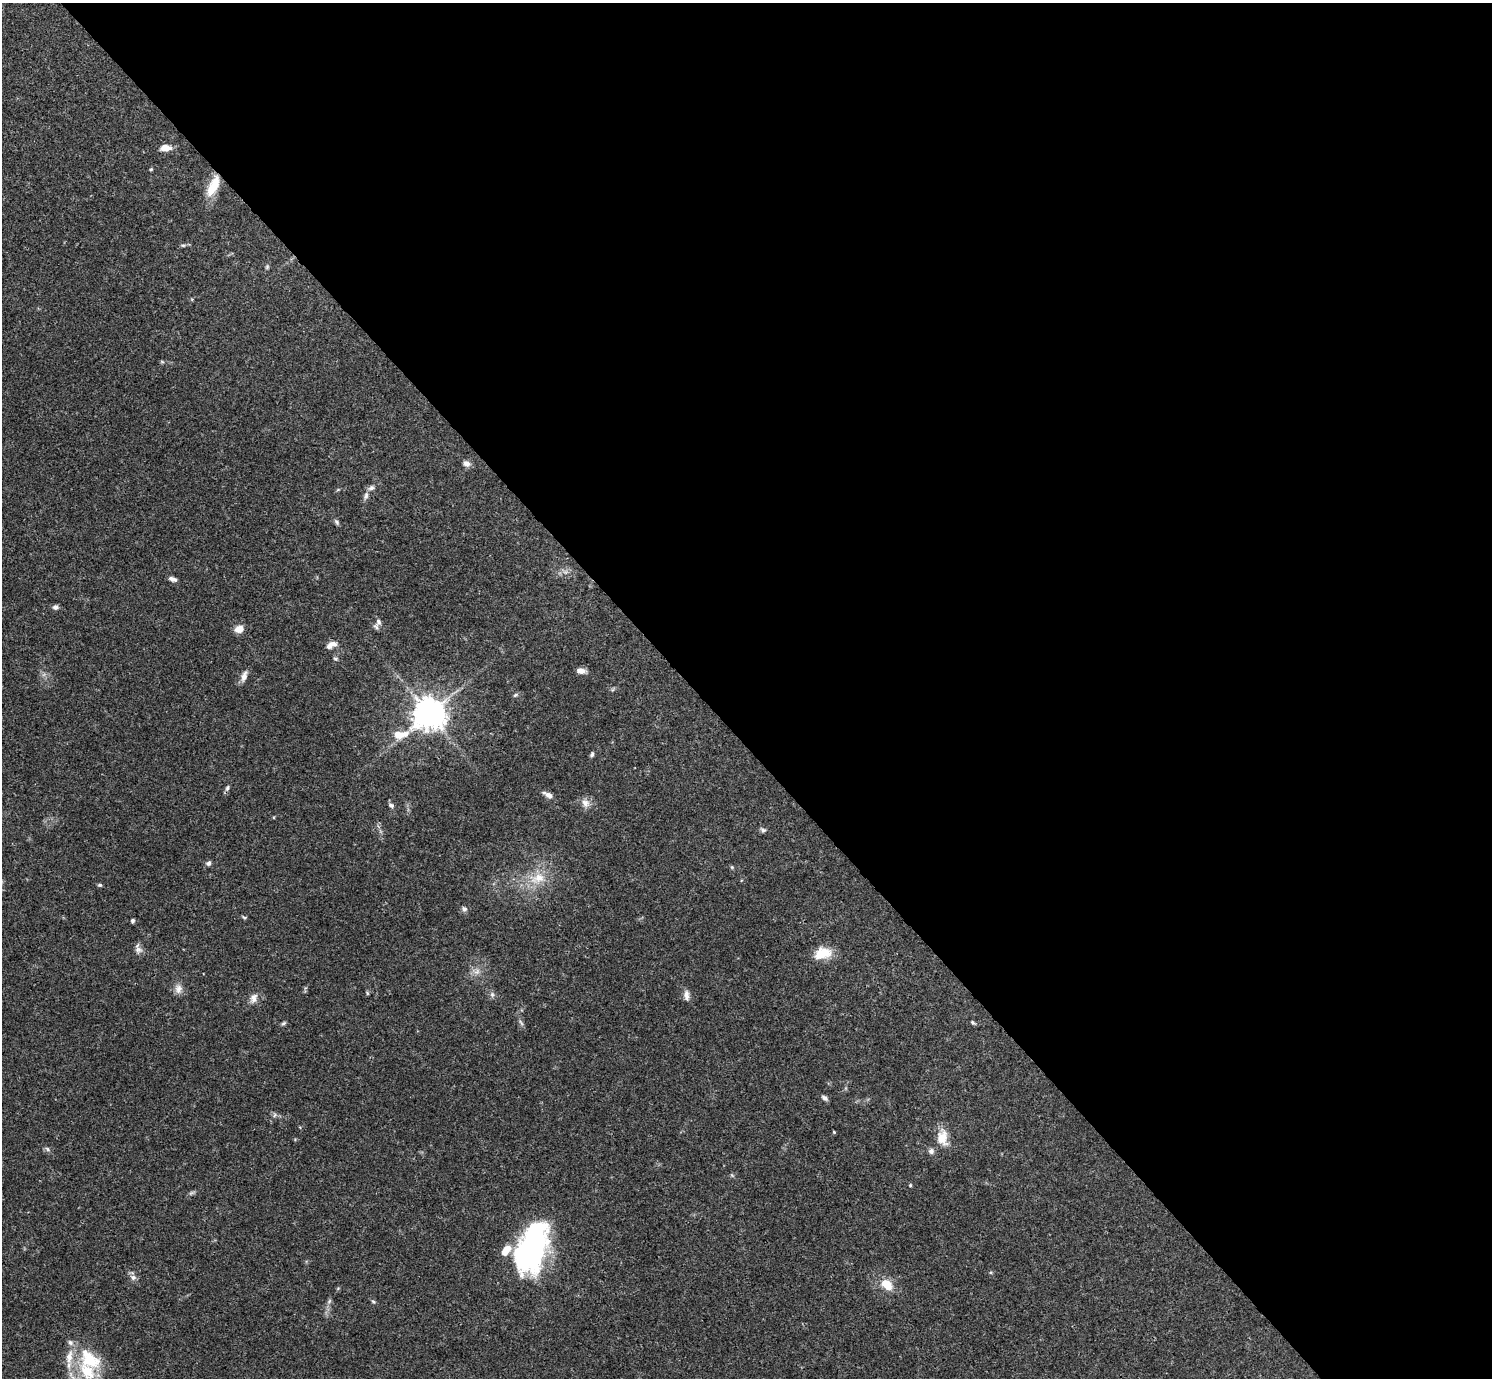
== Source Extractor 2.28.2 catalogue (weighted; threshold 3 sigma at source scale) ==
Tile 8 of 4 x 4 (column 4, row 2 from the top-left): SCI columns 4469-5958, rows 2909-4284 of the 5961 x 5958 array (HDU 1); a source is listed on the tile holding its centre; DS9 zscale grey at full resolution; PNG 1494 x 1380 px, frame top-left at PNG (2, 3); no overlay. Shown black and unused: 54% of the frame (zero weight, under 3 of 4 exposures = <1% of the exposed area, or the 3 px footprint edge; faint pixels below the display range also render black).
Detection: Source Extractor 2.28.2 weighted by HDU 2 'WHT'; one run over the whole footprint, this tile lists its part. Background 0.0407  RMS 0.0027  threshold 0.0119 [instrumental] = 3 sigma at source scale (4.5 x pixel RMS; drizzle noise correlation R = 1.50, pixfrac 1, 0.05/0.05 arcsec/px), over >= 5 px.
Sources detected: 63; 1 too faint to see at this stretch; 1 inside a brighter object's white glare — not listed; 4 inside a brighter listed object's ellipse — not listed separately; the other 57 listed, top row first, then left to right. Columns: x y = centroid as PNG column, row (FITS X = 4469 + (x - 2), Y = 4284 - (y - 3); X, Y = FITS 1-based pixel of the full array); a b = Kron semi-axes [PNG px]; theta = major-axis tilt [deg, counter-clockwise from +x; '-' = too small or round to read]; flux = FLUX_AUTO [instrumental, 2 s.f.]
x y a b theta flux
165 148 13 8 2 2.4
151 169 4 4 - 0.29
213 186 29 11 66 5.9
183 245 7 4 -8 0.4
267 267 6 5 - 0.42
466 464 10 8 -35 1.2
371 488 9 7 26 0.92
366 496 10 6 75 0.98
337 522 9 5 -57 0.57
172 579 8 5 -17 1.1
55 607 7 6 - 0.77
378 622 10 8 -77 1.2
239 629 9 7 24 2.9
331 645 14 7 24 1.7
336 659 7 4 -7 0.41
581 671 9 6 -5 1.8
244 676 15 6 72 1.6
515 695 7 5 27 0.48
429 714 10 10 - 410
400 735 21 10 7 4.7
592 754 6 5 - 0.53
227 788 8 5 80 0.64
548 795 13 6 -29 1.4
585 803 12 10 -53 1.9
391 805 7 5 -30 0.71
763 830 9 5 -27 0.59
208 863 7 5 45 0.77
538 878 23 15 26 6.4
100 885 6 4 -1 0.38
464 909 8 6 -26 0.74
244 917 7 4 -33 0.38
132 921 5 4 - 0.52
138 949 11 9 -53 1.3
825 952 20 14 -34 4.4
477 972 10 7 48 1.3
178 989 13 10 89 1.8
367 993 5 4 - 0.33
492 995 8 6 -71 0.68
686 995 15 6 -89 1.3
254 998 14 9 71 1.7
283 1023 7 4 27 0.46
521 1023 10 4 -56 0.59
973 1023 5 4 - 0.43
825 1098 8 5 -35 0.83
274 1115 7 4 87 0.46
834 1132 4 3 - 0.28
942 1138 22 14 -86 4.2
47 1149 8 5 -38 0.6
931 1151 7 7 - 0.87
910 1185 5 4 - 0.28
532 1247 52 26 71 58
133 1277 9 8 - 1.1
887 1284 16 11 -40 4.2
329 1301 7 4 54 0.49
373 1302 6 4 -20 0.37
70 1343 9 7 -45 0.96
87 1371 32 20 -56 13
Overlapping masked pixels (flux is a lower limit): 1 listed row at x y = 213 186
Isophote crosses this tile's border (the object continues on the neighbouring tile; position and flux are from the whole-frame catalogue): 1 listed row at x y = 87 1371